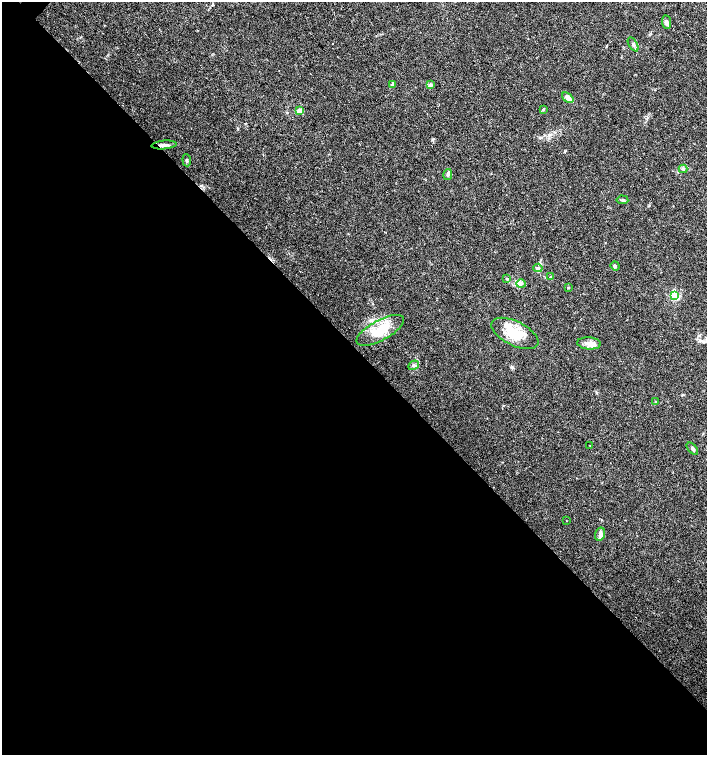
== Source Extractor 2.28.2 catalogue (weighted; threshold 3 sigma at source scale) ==
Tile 14 of 4 x 4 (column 2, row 4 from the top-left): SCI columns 1568-2976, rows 4-1508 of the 6020 x 6026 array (HDU 1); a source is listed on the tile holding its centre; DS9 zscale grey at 2 x 2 block average (1 PNG px = mean of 2 x 2 image px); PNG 709 x 757 px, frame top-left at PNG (2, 2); each listed source drawn as its Kron ellipse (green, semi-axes under 4 px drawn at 4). Shown black and unused: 54% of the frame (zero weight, under 3 of 4 exposures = <1% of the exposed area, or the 3 px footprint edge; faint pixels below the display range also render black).
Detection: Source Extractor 2.28.2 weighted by HDU 2 'WHT'; one run over the whole footprint, this tile lists its part. Background 0.0333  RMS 0.0033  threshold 0.0149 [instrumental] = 3 sigma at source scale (4.5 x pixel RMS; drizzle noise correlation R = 1.50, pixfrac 1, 0.0396/0.0396 arcsec/px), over >= 5 px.
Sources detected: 33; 1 inside a brighter object's white glare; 1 cosmic-ray / hot-pixel residue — neither listed nor drawn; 3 inside a brighter listed object's ellipse — not listed separately; the other 28 listed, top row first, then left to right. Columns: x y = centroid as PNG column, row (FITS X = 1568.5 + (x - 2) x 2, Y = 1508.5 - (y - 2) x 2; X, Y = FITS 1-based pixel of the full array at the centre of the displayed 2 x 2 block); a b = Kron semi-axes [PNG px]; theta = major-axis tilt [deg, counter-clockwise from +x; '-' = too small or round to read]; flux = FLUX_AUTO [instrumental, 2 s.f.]
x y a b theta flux
666 22 7 4 -84 2.1
633 44 8 3 -59 1.8
393 84 3 3 - 3.8
431 85 3 2 - 0.67
568 98 6 4 -40 4.9
543 109 4 3 - 0.7
299 111 3 3 - 10
164 145 12 3 5 2.8
187 160 6 3 -83 1.2
683 169 4 3 - 1.1
448 174 5 4 - 2
622 200 6 3 -5 1.2
615 266 5 4 - 1.3
538 268 5 2 - 0.9
550 277 3 2 - 0.52
507 279 3 3 - 0.59
521 284 5 3 - 1.5
568 288 3 2 - 0.59
675 295 4 3 - 47
380 330 26 10 28 18
515 333 25 12 -26 20
589 343 12 6 -5 4.5
414 365 5 4 - 1.6
656 402 4 3 - 0.72
590 445 2 2 - 0.26
692 449 7 3 -48 1.3
566 521 2 2 - 0.4
600 534 6 5 - 2.6
Diffuse or blended objects may show on this block-average render without a row.